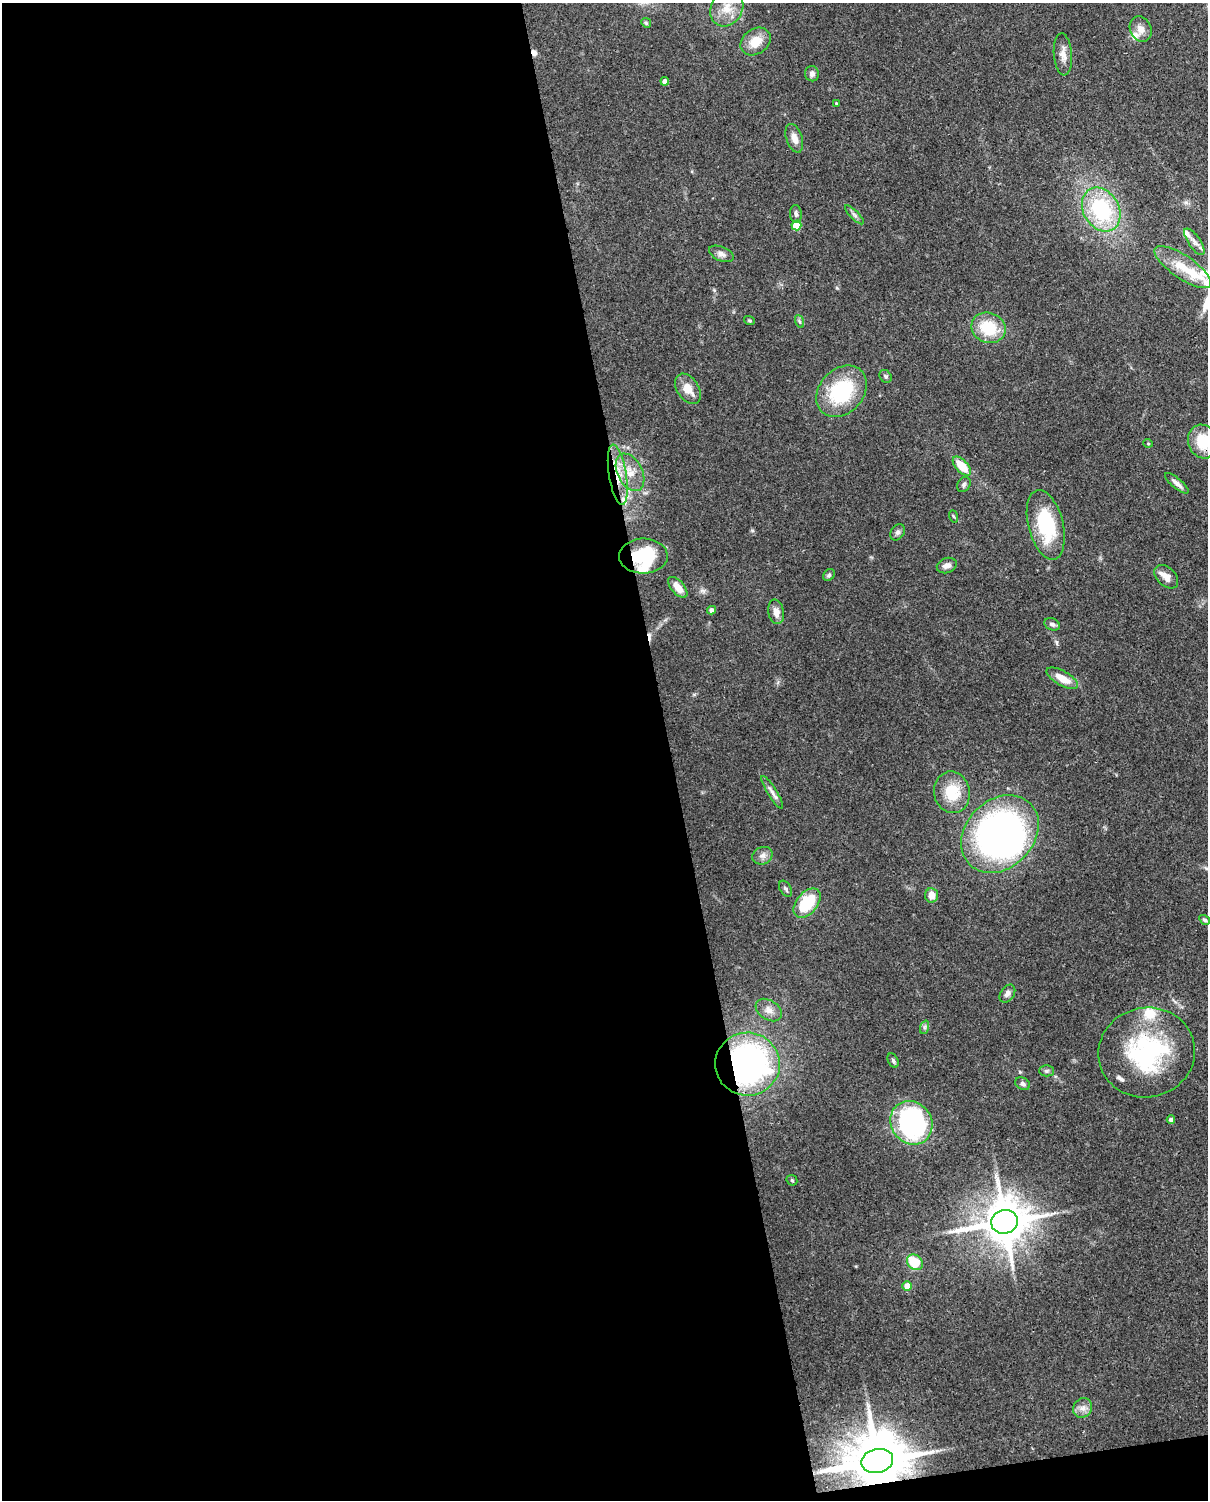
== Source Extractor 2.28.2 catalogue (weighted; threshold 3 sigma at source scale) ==
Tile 9 of 4 x 3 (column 1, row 3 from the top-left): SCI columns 91-1296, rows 154-1651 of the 5005 x 4918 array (HDU 1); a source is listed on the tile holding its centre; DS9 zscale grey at full resolution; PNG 1210 x 1502 px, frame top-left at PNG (2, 3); each listed source drawn as its Kron ellipse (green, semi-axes under 4 px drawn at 4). Shown black and unused: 56% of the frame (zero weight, under 3 of 4 exposures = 7% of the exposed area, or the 3 px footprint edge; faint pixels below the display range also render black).
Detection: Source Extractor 2.28.2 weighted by HDU 2 'WHT'; one run over the whole footprint, this tile lists its part. Background 0.109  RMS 0.0041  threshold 0.0184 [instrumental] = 3 sigma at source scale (4.5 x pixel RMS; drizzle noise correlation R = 1.50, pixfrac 1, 0.05/0.05 arcsec/px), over >= 5 px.
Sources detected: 76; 2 inside a brighter object's white glare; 2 cosmic-ray / hot-pixel residue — neither listed nor drawn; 7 inside a brighter listed object's ellipse — not listed separately; the other 65 listed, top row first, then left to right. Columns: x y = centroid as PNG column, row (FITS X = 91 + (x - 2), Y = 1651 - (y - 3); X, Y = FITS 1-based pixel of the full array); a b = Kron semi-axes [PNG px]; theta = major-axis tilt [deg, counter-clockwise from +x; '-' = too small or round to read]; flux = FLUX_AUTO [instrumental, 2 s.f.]
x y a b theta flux
727 8 19 15 61 7.9
646 23 5 4 - 0.6
1141 29 13 10 -64 3.2
756 41 16 12 35 6.9
1063 54 21 9 -86 3.5
812 74 7 7 - 1.5
665 81 4 4 - 2.8
836 103 3 3 - 0.37
794 138 15 8 -72 3.2
1101 210 23 17 -59 34
796 214 9 6 -85 1.3
854 215 13 3 -45 1.1
796 225 5 5 - 13
1194 242 15 6 -55 2.2
721 254 13 7 -23 2
1183 267 33 11 -34 11
749 321 5 3 - 0.51
799 321 7 4 -71 0.74
988 328 17 15 -20 15
886 376 7 5 -52 0.86
688 389 16 11 -56 5.6
842 391 29 22 47 29
1203 441 17 14 -71 12
1148 443 5 3 - 0.32
962 466 12 6 -47 11
630 472 20 12 -63 7
618 475 30 9 -81 10
1177 483 15 5 -40 1.9
964 484 8 6 59 1
953 516 6 4 -70 0.56
1046 525 35 17 -75 27
898 532 9 6 55 1.2
643 556 24 17 1 22
947 566 10 7 20 2.1
829 575 6 5 - 0.78
1166 577 14 9 -43 3.3
678 587 13 6 -50 4.8
712 610 4 4 - 2.1
776 612 12 8 -78 3.3
1052 624 8 5 -24 1.2
1062 678 17 7 -29 6.3
772 792 19 4 -58 2
952 792 21 18 -79 13
1000 834 43 34 45 160
762 856 10 8 23 2.2
786 889 9 5 -56 1.1
931 895 7 6 - 3.8
807 903 17 10 50 18
1205 920 6 4 -31 0.74
1007 994 10 6 54 1.7
769 1010 14 9 -32 3.2
925 1027 7 4 71 0.83
1147 1053 48 45 12 53
893 1061 7 5 -64 0.79
747 1064 32 31 - 120
1046 1071 7 5 -1 0.97
1023 1084 8 5 -28 1.1
1171 1120 4 4 - 1.4
911 1123 23 20 -55 71
792 1180 6 4 -45 0.6
1004 1222 13 12 - 1700
915 1262 9 7 -41 13
907 1286 5 5 - 5.5
1083 1408 10 9 - 2.4
877 1461 16 12 13 2800
Overlapping masked pixels (flux is a lower limit): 4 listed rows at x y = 618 475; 643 556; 747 1064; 877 1461
Isophote crosses this tile's border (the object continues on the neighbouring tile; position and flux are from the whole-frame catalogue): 2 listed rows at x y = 727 8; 1203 441